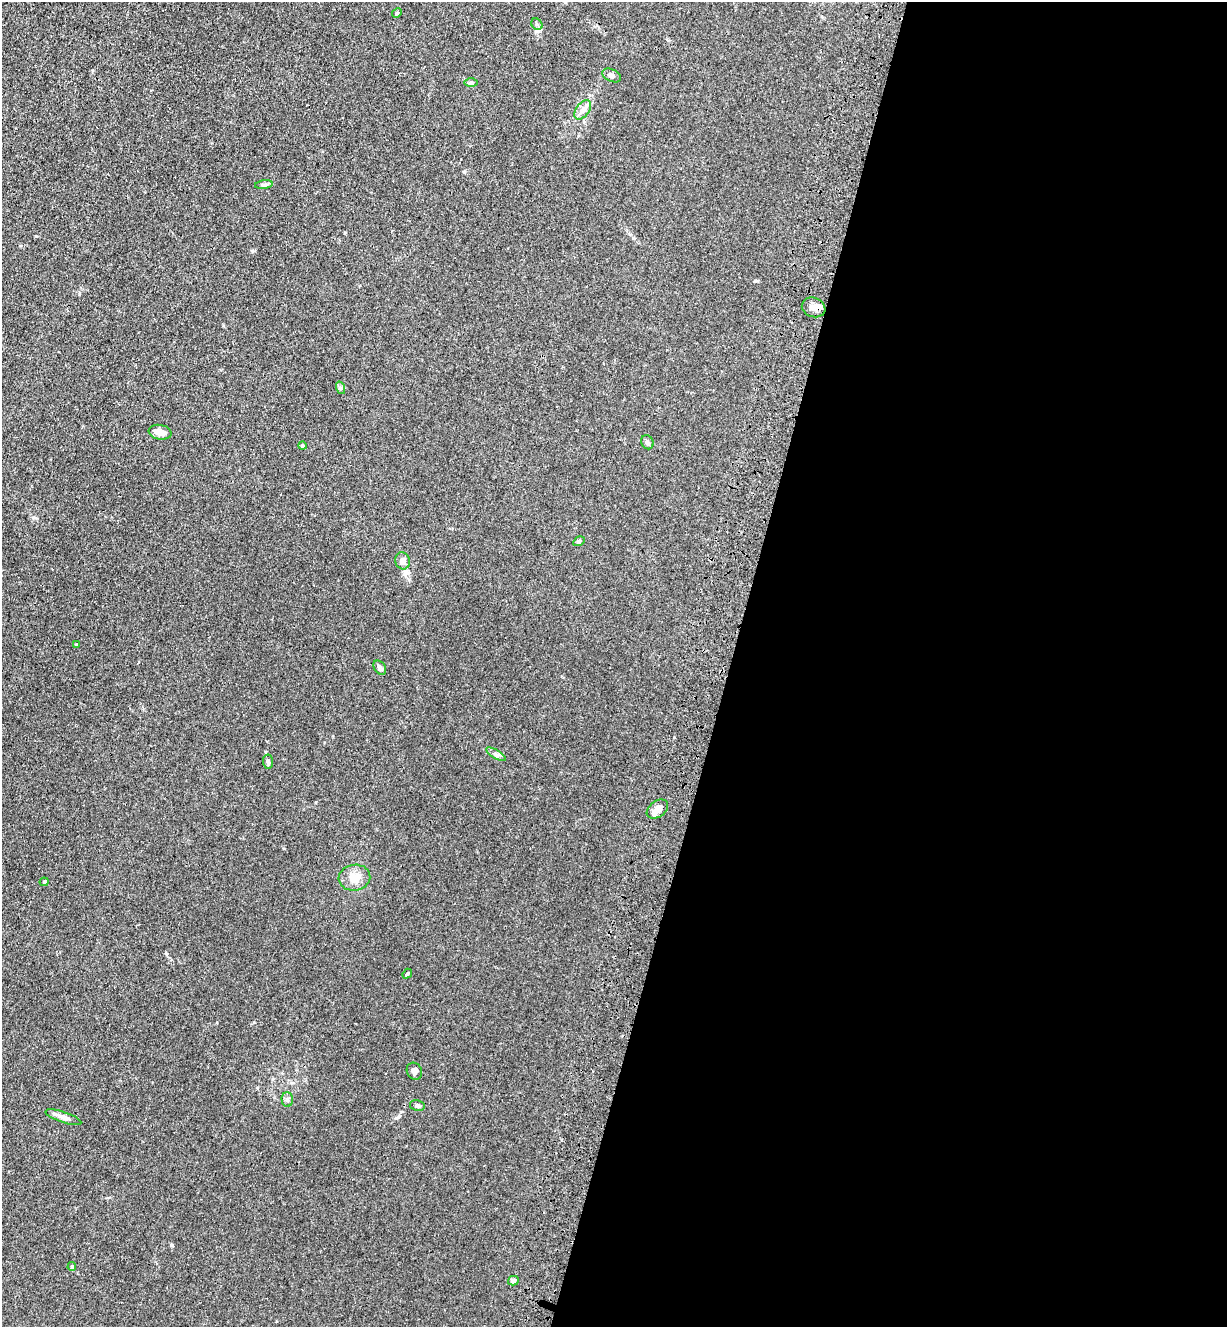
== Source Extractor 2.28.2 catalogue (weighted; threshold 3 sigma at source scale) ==
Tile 12 of 4 x 4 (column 4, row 3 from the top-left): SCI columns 3904-5128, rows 1358-2682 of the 5485 x 5364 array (HDU 1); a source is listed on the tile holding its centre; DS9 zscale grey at full resolution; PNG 1229 x 1329 px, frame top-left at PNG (2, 2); each listed source drawn as its Kron ellipse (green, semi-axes under 4 px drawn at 4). Shown black and unused: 41% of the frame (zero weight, under 3 of 4 exposures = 5% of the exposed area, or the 3 px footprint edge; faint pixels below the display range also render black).
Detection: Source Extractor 2.28.2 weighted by HDU 2 'WHT'; one run over the whole footprint, this tile lists its part. Background 0.0365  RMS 0.0045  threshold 0.0201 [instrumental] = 3 sigma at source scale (4.5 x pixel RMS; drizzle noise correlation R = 1.50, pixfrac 1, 0.05/0.05 arcsec/px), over >= 5 px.
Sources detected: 28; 1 inside a brighter listed object's ellipse — not listed separately; the other 27 listed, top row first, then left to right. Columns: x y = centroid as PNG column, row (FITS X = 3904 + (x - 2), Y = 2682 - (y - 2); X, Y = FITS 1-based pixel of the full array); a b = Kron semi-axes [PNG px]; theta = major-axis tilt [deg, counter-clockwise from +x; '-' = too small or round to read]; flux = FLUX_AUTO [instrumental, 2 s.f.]
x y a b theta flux
397 13 5 4 - 0.49
537 24 6 5 - 0.74
612 75 10 6 -26 1.4
471 82 7 4 -1 0.74
583 110 11 6 53 2.2
264 185 9 4 8 0.87
814 307 12 9 -21 2.9
341 388 6 4 -71 0.69
160 432 11 7 -10 3.3
647 442 7 6 - 0.95
302 446 4 4 - 0.56
579 541 6 4 31 0.85
403 561 9 7 -74 2.3
76 644 3 3 - 0.43
380 668 8 5 -55 1.5
496 754 11 4 -31 1.1
268 761 7 5 -85 0.86
657 809 12 8 35 2.9
354 878 16 13 9 5.1
44 882 4 4 - 0.48
407 974 5 3 - 0.59
414 1071 9 7 -63 1.4
287 1099 7 6 - 0.96
417 1106 7 5 -12 1.1
63 1117 19 5 -18 2.5
72 1267 4 3 - 0.57
513 1281 5 5 - 1.6
Unlisted compact peaks at least as high as the median listed source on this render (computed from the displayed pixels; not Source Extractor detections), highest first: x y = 172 1245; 36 236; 755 281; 254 1022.